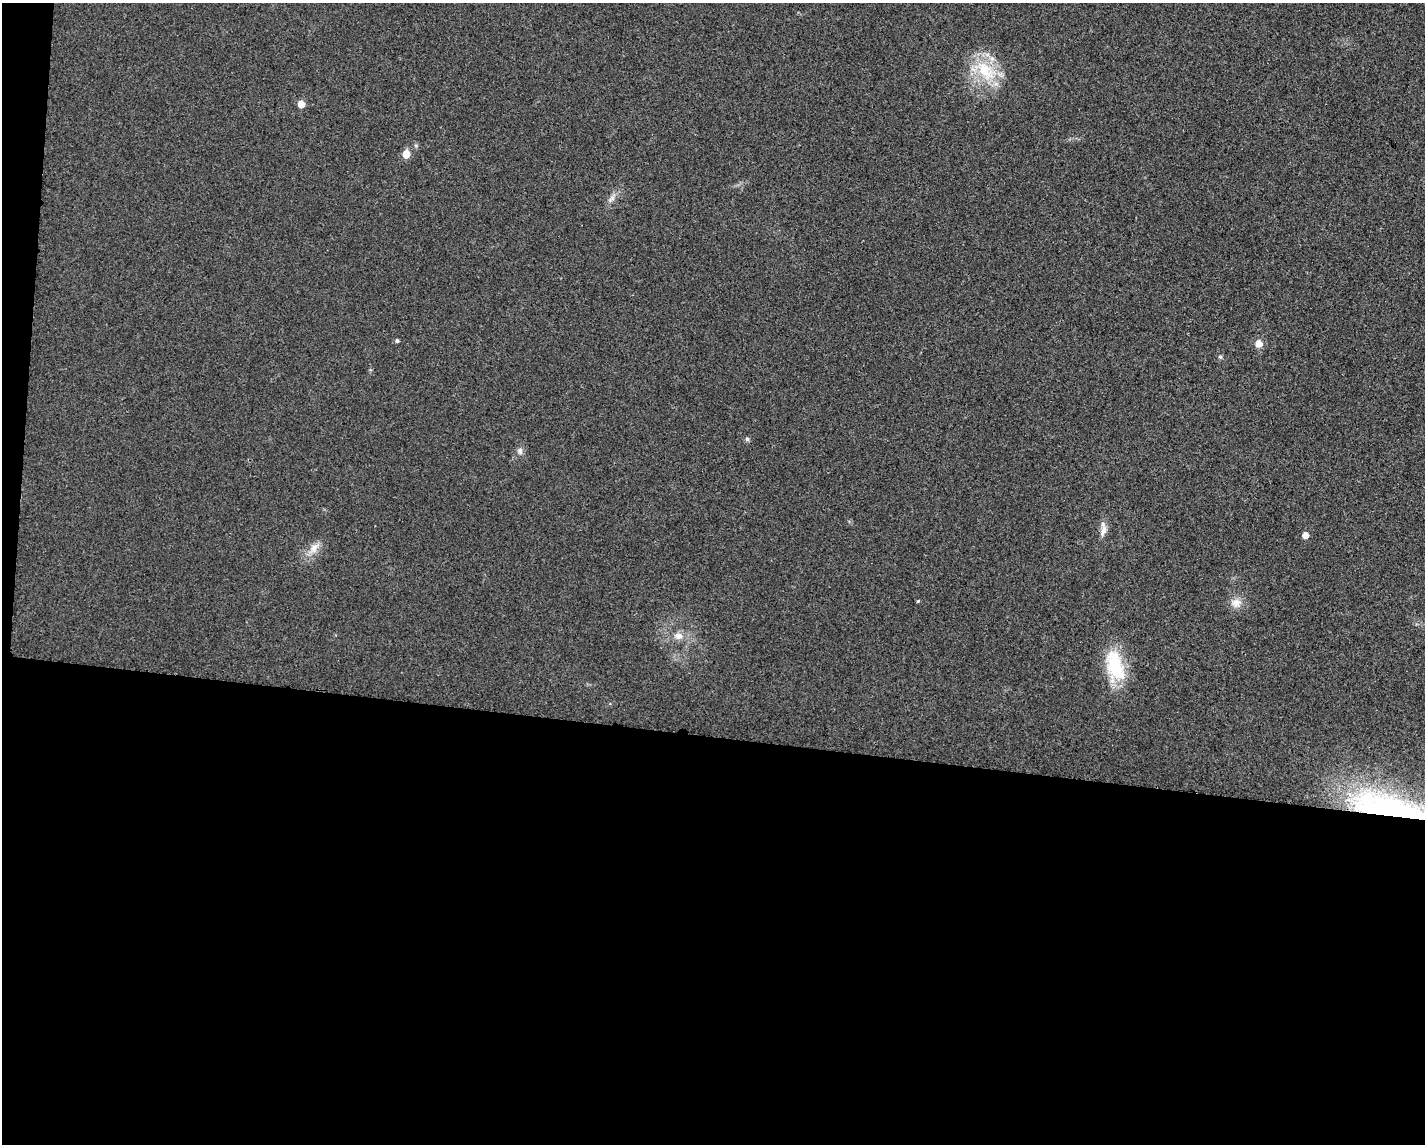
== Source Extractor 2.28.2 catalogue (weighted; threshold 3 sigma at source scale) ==
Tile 10 of 3 x 4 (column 1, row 4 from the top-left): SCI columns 110-1532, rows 6-1147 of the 4599 x 4579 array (HDU 1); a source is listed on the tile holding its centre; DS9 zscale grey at full resolution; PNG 1427 x 1146 px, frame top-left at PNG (2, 3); no overlay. Shown black and unused: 37% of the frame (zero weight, under 3 of 4 exposures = <1% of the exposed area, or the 3 px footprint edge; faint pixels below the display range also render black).
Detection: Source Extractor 2.28.2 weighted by HDU 2 'WHT'; one run over the whole footprint, this tile lists its part. Background 0.0249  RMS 0.006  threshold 0.0268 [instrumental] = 3 sigma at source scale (4.5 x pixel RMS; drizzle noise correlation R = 1.50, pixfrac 1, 0.05/0.05 arcsec/px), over >= 5 px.
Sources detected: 17; all 17 listed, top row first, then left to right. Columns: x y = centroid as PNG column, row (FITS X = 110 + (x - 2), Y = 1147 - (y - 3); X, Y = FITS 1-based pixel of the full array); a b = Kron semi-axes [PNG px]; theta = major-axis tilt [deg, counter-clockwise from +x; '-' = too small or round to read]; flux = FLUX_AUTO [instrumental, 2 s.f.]
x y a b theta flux
985 70 36 19 -44 26
301 104 5 5 - 7.4
406 154 6 5 - 9.8
611 199 12 5 45 2.5
397 341 5 4 - 1.1
1259 344 8 8 - 4.8
1220 357 5 4 - 0.93
747 439 6 5 - 1.1
520 451 10 7 -83 2.2
1103 530 17 7 76 3.9
1305 535 5 5 - 5.7
314 548 16 9 54 5.6
918 601 5 3 - 0.54
1236 603 13 12 - 5.5
678 636 11 9 -11 4.5
1115 666 39 19 -73 33
1388 807 112 27 -11 130
Overlapping masked pixels (flux is a lower limit): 1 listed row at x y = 1388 807
Isophote crosses this tile's border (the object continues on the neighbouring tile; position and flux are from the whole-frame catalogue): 1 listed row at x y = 1388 807